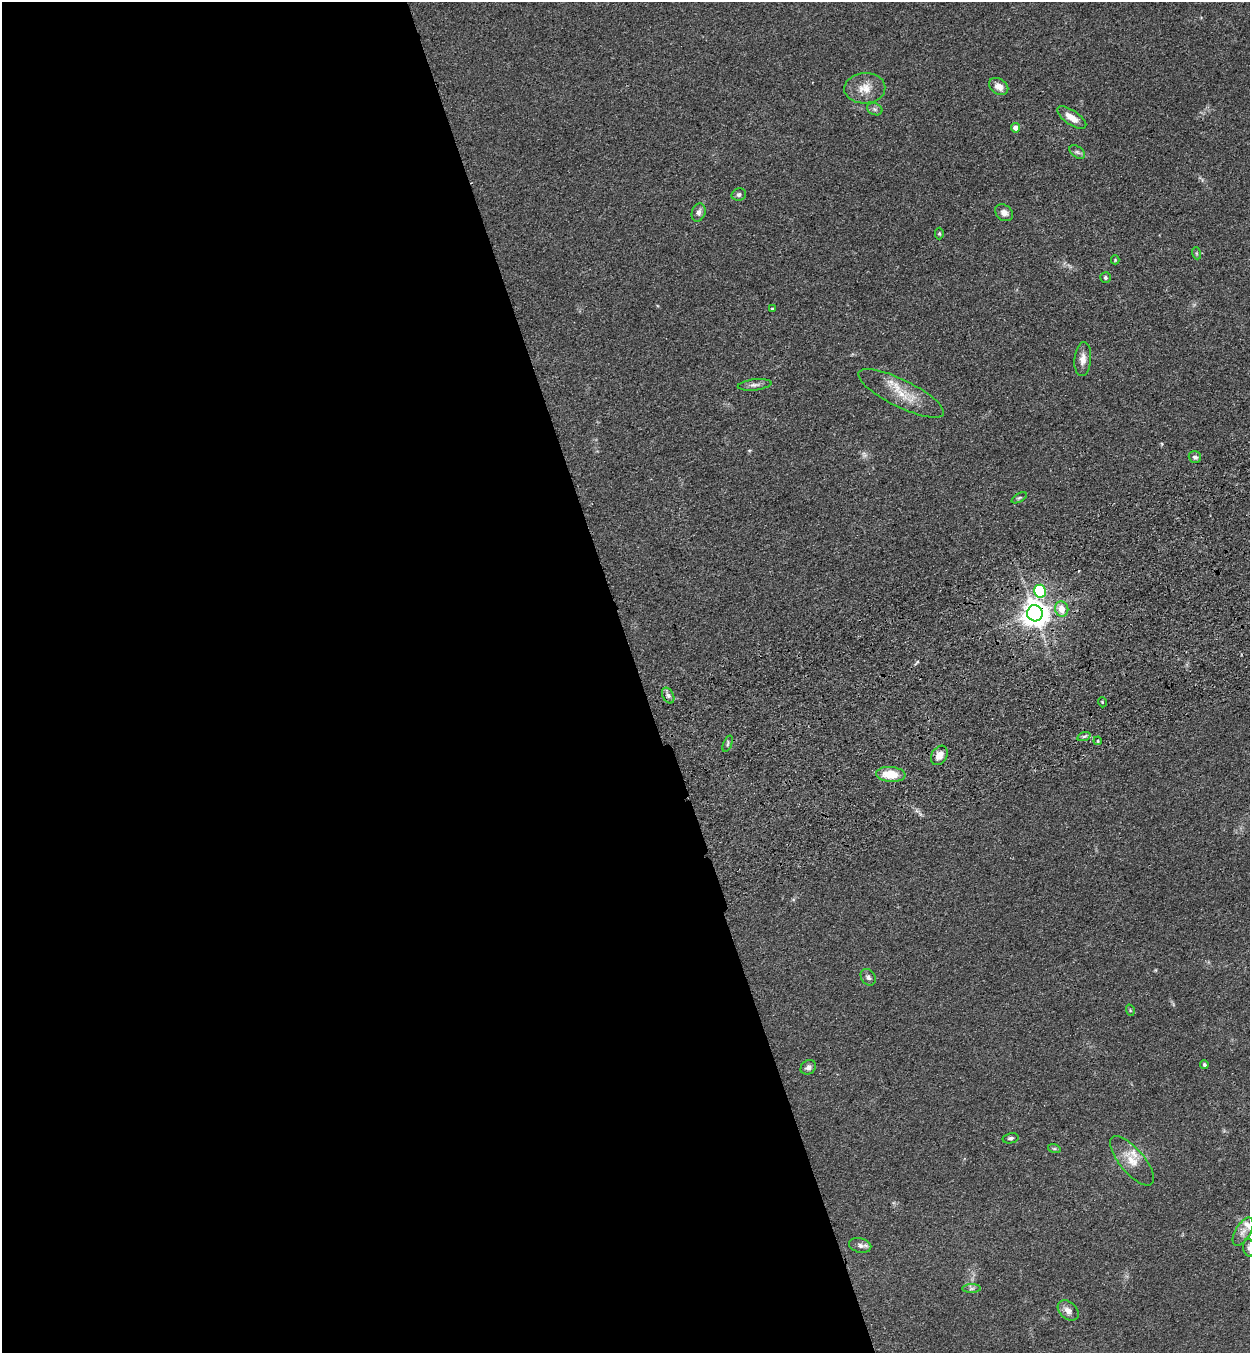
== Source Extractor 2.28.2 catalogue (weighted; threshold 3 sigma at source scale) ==
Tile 9 of 4 x 4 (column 1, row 3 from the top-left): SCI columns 204-1451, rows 1464-2814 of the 5523 x 5630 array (HDU 1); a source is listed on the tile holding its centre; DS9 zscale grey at full resolution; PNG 1252 x 1355 px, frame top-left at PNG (2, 2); each listed source drawn as its Kron ellipse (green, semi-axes under 4 px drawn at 4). Shown black and unused: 51% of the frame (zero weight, under 3 of 4 exposures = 6% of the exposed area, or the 3 px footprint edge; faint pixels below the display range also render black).
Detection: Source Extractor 2.28.2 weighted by HDU 2 'WHT'; one run over the whole footprint, this tile lists its part. Background 0.0595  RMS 0.0065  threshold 0.0292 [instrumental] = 3 sigma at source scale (4.5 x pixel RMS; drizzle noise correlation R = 1.50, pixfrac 1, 0.05/0.05 arcsec/px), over >= 5 px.
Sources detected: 42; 1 inside a brighter listed object's ellipse — not listed separately; the other 41 listed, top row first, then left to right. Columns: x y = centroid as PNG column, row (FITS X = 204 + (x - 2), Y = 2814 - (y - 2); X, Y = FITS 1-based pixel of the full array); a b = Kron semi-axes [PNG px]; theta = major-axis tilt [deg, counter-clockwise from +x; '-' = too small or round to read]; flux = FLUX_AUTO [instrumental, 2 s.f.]
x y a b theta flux
999 86 10 7 -33 5.3
865 88 20 15 2 9.7
875 109 8 6 -21 1.8
1072 118 17 7 -34 7.4
1015 128 5 4 - 3.7
1077 152 9 5 -35 1.6
739 195 7 6 - 1.7
699 212 9 6 73 2.7
1004 213 10 7 -37 3.6
939 234 6 4 -89 0.86
1196 253 6 4 -71 0.76
1115 260 4 4 - 0.66
1105 278 5 5 - 1.1
772 309 4 3 - 0.61
1083 359 17 8 85 5
755 385 17 5 7 2.9
901 393 47 13 -26 17
1195 457 6 6 - 2
1019 498 8 3 30 0.94
1040 591 6 6 - 61
1062 609 7 6 - 8.3
1035 613 8 8 - 750
668 695 8 5 -63 1.9
1102 702 5 3 - 0.59
1084 736 7 4 19 1.3
1098 741 4 4 - 0.67
728 744 8 3 69 0.94
939 755 10 7 59 5.6
891 774 15 7 -4 14
868 977 9 7 -55 2
1130 1010 6 3 -73 0.71
1204 1065 4 4 - 1.2
808 1067 8 6 35 2.4
1011 1138 8 5 11 1.4
1054 1148 6 4 -19 0.96
1132 1161 30 12 -50 11
1243 1232 16 7 60 4.3
860 1245 11 7 -13 2.7
1249 1248 9 6 -81 1.7
971 1289 9 4 1 1.5
1068 1310 12 8 -42 4.3
Overlapping masked pixels (flux is a lower limit): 1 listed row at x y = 1035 613
Isophote crosses this tile's border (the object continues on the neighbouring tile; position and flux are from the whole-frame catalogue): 1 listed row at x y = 1249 1248